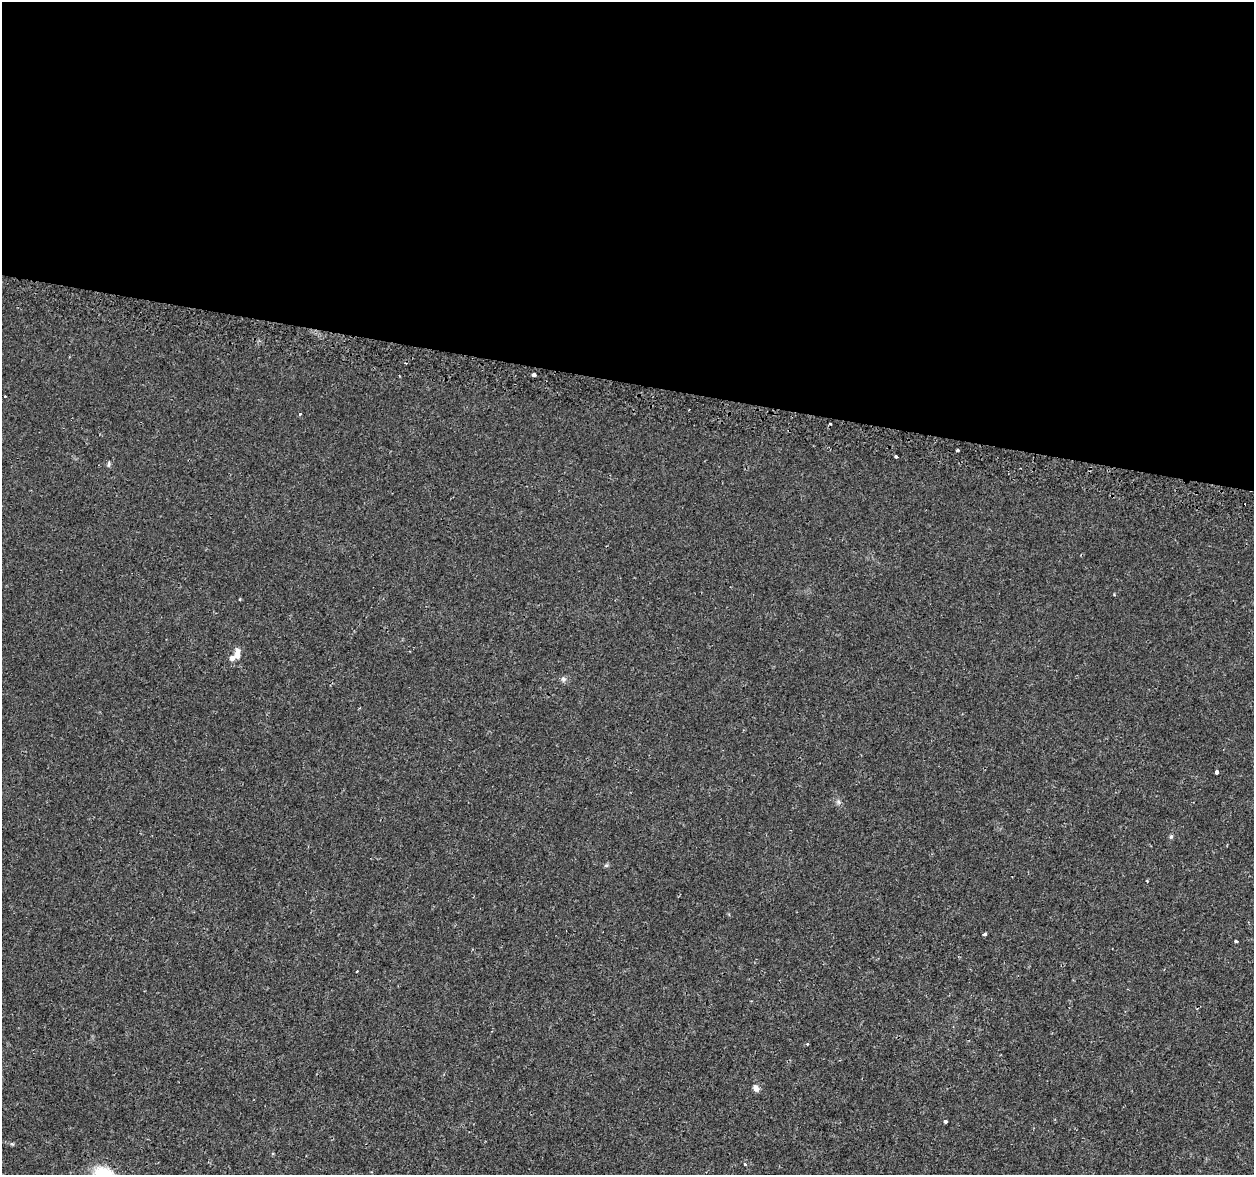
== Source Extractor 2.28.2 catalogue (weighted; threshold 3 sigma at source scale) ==
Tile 3 of 4 x 4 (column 3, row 1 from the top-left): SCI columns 2552-3803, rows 3848-5020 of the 5092 x 5290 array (HDU 1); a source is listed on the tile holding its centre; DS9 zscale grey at full resolution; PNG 1256 x 1177 px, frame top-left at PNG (2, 2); no overlay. Shown black and unused: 33% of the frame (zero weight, under 2 of 3 exposures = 3% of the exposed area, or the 3 px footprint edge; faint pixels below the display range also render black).
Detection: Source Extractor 2.28.2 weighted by HDU 2 'WHT'; one run over the whole footprint, this tile lists its part. Background 0.00631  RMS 0.0022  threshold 0.00969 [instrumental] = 3 sigma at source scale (4.5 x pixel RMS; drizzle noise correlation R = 1.50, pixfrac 1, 0.0396/0.0396 arcsec/px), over >= 5 px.
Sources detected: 24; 2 cosmic-ray / hot-pixel residue — not listed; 1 inside a brighter listed object's ellipse — not listed separately; the other 21 listed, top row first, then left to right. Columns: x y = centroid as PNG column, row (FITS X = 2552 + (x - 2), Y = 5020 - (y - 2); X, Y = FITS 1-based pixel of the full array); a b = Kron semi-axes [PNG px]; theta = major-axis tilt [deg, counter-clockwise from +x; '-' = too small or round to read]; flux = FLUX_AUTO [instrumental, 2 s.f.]
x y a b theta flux
534 375 4 3 - 1.3
5 396 2 2 - 0.14
300 414 3 3 - 0.37
957 450 3 2 - 0.35
896 457 3 3 - 1.8
109 464 7 4 83 0.35
240 599 3 3 - 0.25
237 654 15 7 83 1.6
563 679 7 7 - 0.58
1216 772 4 3 - 1.3
839 802 7 4 -70 0.41
1171 836 6 5 - 0.33
606 865 6 4 1 0.3
984 934 4 3 - 0.54
1236 941 3 3 - 0.29
357 971 3 2 - 0.35
807 1044 4 3 - 0.22
756 1088 9 6 -57 1
945 1122 4 3 - 0.61
745 1164 4 3 - 0.25
102 1171 21 15 -4 4.4